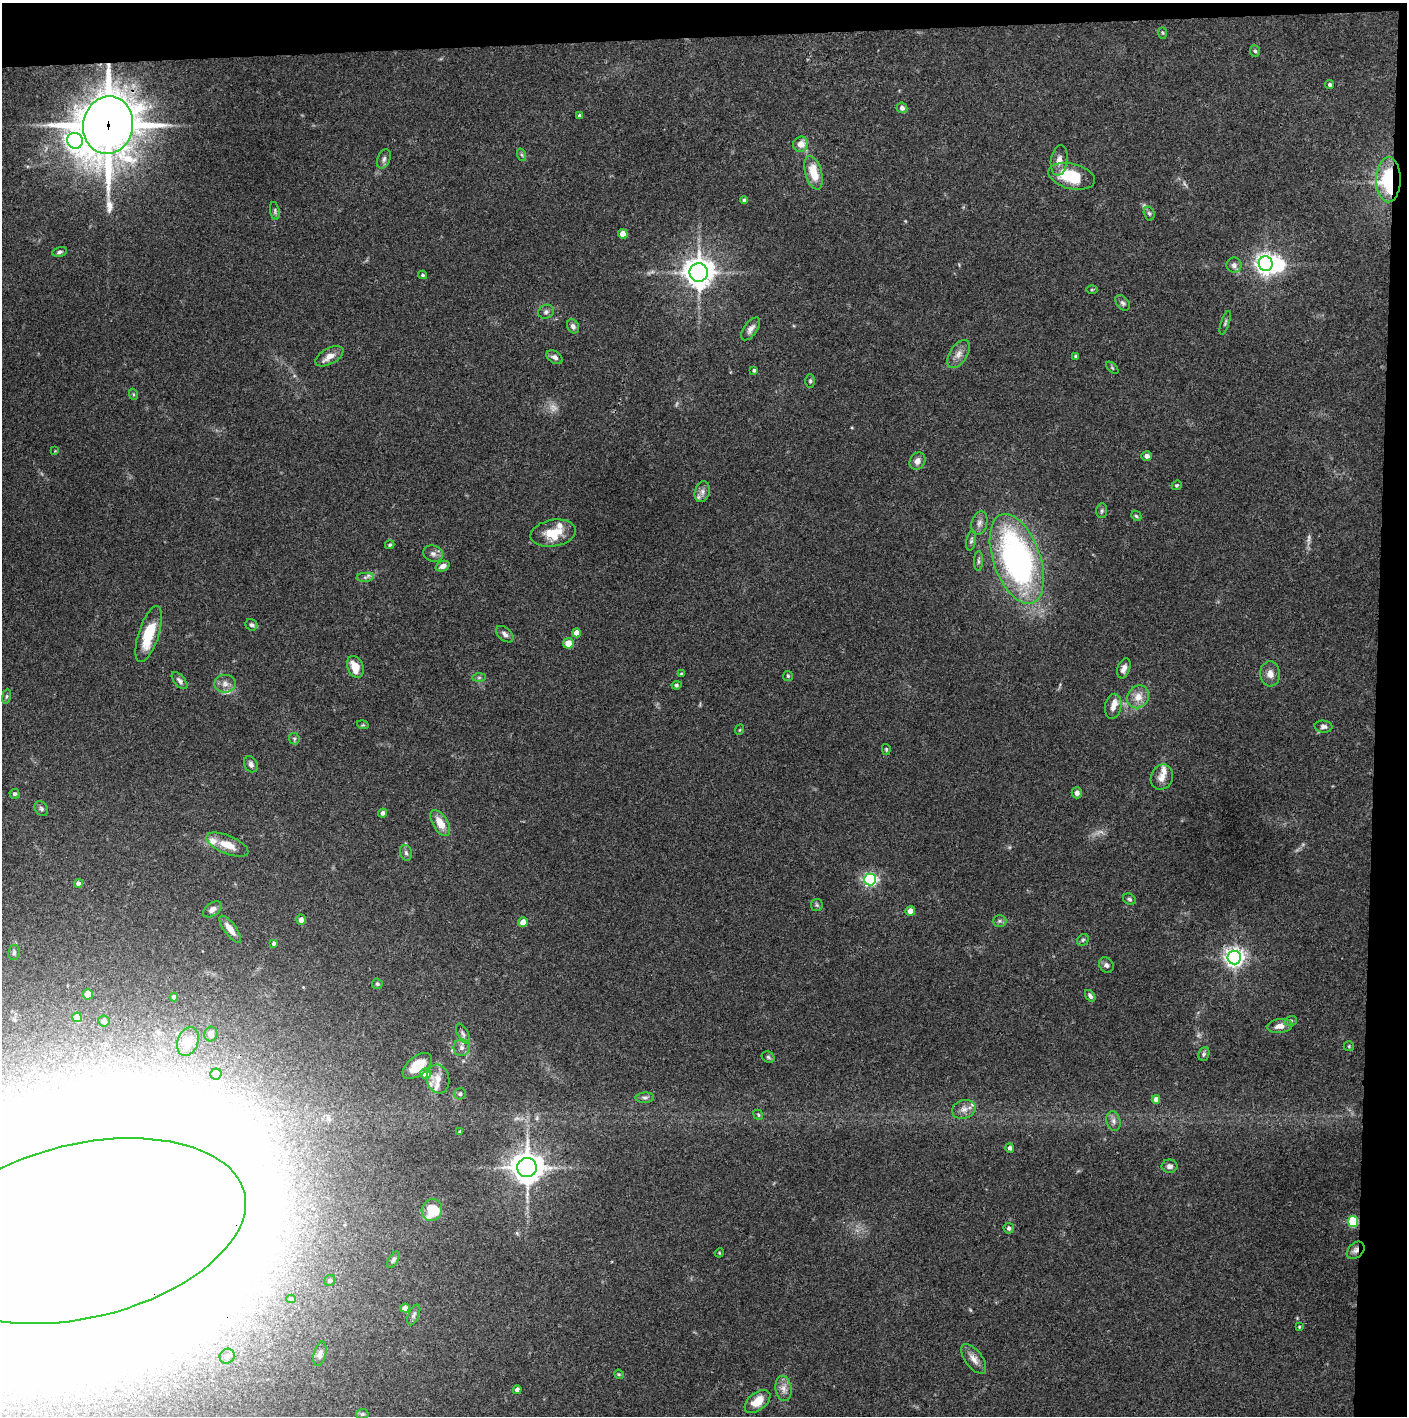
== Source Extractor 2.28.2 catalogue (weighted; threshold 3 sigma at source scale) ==
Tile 3 of 3 x 3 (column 3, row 1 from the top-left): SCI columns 2813-4217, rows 2830-4243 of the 4221 x 4244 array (HDU 1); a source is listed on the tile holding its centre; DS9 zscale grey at full resolution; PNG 1409 x 1418 px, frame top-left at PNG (2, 3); each listed source drawn as its Kron ellipse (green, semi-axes under 4 px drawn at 4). Shown black and unused: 5% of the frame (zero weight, under 3 of 4 exposures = <1% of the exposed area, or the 3 px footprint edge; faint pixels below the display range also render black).
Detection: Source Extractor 2.28.2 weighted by HDU 2 'WHT'; one run over the whole footprint, this tile lists its part. Background 0.0746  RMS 0.0055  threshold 0.0249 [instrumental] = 3 sigma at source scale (4.5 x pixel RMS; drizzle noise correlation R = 1.50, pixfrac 1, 0.05/0.05 arcsec/px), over >= 5 px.
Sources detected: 172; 6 too faint to see at this stretch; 10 inside a brighter object's white glare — neither listed nor drawn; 8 inside a brighter listed object's ellipse — not listed separately; the other 148 listed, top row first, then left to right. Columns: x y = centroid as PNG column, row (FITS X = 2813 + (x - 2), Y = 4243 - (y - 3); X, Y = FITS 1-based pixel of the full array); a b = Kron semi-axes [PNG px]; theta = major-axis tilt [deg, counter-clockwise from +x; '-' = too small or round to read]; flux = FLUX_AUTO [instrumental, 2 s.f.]
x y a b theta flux
1163 33 6 4 -88 0.67
1255 51 5 5 - 0.96
1330 84 4 4 - 1.3
902 108 5 5 - 2
579 116 4 4 - 1.3
108 125 29 25 80 2000
75 141 8 7 - 230
801 144 8 7 - 5.3
522 155 6 4 -71 0.88
384 159 10 6 67 1.8
1059 160 15 8 82 4.1
814 173 17 8 -75 12
1071 176 24 12 -14 23
1388 180 22 12 90 42
744 200 4 4 - 1
275 211 9 5 -78 1.1
1149 213 7 5 -73 1.1
623 234 4 4 - 9.7
60 252 7 5 13 1.3
1266 264 7 7 - 310
1234 265 7 7 - 2.2
699 273 9 9 - 710
423 275 4 4 - 0.95
1092 290 6 4 1 0.64
1123 303 9 6 -50 1.5
546 312 8 6 27 1.7
1225 323 12 4 72 1.1
573 326 7 5 -61 2.1
751 329 13 6 54 2.9
958 354 16 8 57 4.2
329 356 15 8 30 5
1076 356 3 3 - 1
555 357 9 5 -33 2.1
1112 368 7 3 -45 0.64
754 370 4 3 - 1.2
810 381 7 5 -90 0.94
133 394 5 3 - 0.59
55 451 3 3 - 0.39
1147 456 5 5 - 2
917 461 9 7 61 3.2
1177 485 5 4 - 0.78
702 492 10 7 72 2.8
1102 511 7 5 86 1.2
1136 516 6 4 -45 0.79
979 523 12 8 75 2.8
553 533 23 13 10 13
971 541 10 4 80 1.3
390 545 5 4 - 0.78
433 554 10 8 -16 2.3
1017 559 47 23 -70 170
979 561 10 4 89 1.4
443 566 7 5 21 2.8
365 577 8 4 5 1.4
251 625 6 5 - 1.4
576 633 4 4 - 5.6
149 634 29 10 72 18
505 634 10 6 -41 2.1
568 643 5 5 - 7
355 667 11 7 -68 8.3
1124 668 10 6 70 3.1
681 674 3 3 - 0.75
1270 674 12 10 -87 4
788 676 5 5 - 0.71
479 678 7 4 1 0.97
180 681 10 5 -49 1.8
225 684 10 9 - 3.3
676 685 5 4 - 0.98
6 696 7 4 81 0.92
1138 697 12 10 51 5.8
1113 706 12 8 80 3.5
363 725 6 3 -16 0.6
1323 727 9 6 -4 1.7
739 730 5 3 - 0.49
294 739 6 5 - 0.87
886 749 5 4 - 0.74
251 764 8 6 -62 2.1
1162 777 13 11 66 4.2
1077 793 5 5 - 2.3
15 794 5 5 - 1.1
41 808 8 6 -58 1.3
382 813 5 4 - 1.7
440 823 14 7 -58 8.2
227 845 22 9 -23 9.3
406 853 8 6 -73 1.4
870 879 6 6 - 100
78 883 4 4 - 2.2
1129 899 7 5 -32 1.1
817 905 6 5 - 0.95
212 909 10 6 36 2.8
910 911 5 4 - 5.6
301 920 5 4 - 3
999 921 7 6 - 1.2
523 922 5 4 - 5.4
230 929 16 6 -53 4.8
1083 940 6 5 - 1
274 943 4 4 - 1.2
14 952 8 5 81 1.3
1234 958 7 7 - 290
1106 965 8 6 -55 1.7
377 984 5 5 - 0.92
88 994 5 5 - 4.4
1090 996 6 4 -53 1.4
174 997 4 4 - 2.2
77 1017 5 4 - 9.6
104 1021 6 5 - 2.6
1291 1021 6 4 20 0.88
1280 1026 13 7 7 3.8
211 1034 7 6 - 2.4
463 1034 11 5 -62 1.7
188 1042 15 10 69 7.3
1349 1046 5 5 - 0.69
462 1048 8 8 - 2.5
1204 1054 7 5 69 1.1
768 1057 7 5 -30 1
417 1066 17 9 37 11
216 1074 5 5 - 2.7
426 1074 5 5 - 7
438 1079 14 11 -78 5.6
460 1094 6 5 - 1.2
645 1098 9 5 3 1.4
1156 1099 4 4 - 3.3
964 1109 12 9 17 3.7
758 1115 5 4 - 0.77
1113 1121 10 7 -75 2.4
460 1131 4 3 - 0.57
1010 1148 5 4 - 1.6
1169 1166 8 6 0 2.2
527 1167 9 9 - 830
432 1210 11 10 - 19
1353 1222 5 5 - 33
1009 1228 5 5 - 1.5
82 1231 167 87 13 30000
1356 1250 10 7 45 2.7
719 1253 5 4 - 0.52
393 1260 9 4 60 1.2
330 1280 6 5 - 1.1
291 1299 4 4 - 0.83
405 1308 4 4 - 3.2
414 1315 11 5 66 1.6
1299 1327 3 3 - 0.53
320 1354 12 6 76 2
227 1356 8 7 - 2.7
974 1359 17 8 -53 4.4
619 1374 5 4 - 0.63
783 1388 12 8 -80 3.7
517 1390 4 4 - 2.1
757 1401 15 8 39 9.2
362 1414 6 5 - 1.1
Overlapping masked pixels (flux is a lower limit): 5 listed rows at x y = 108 125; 1071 176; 1388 180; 82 1231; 1356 1250
Isophote crosses this tile's border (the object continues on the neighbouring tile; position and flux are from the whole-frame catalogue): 1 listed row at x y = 82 1231